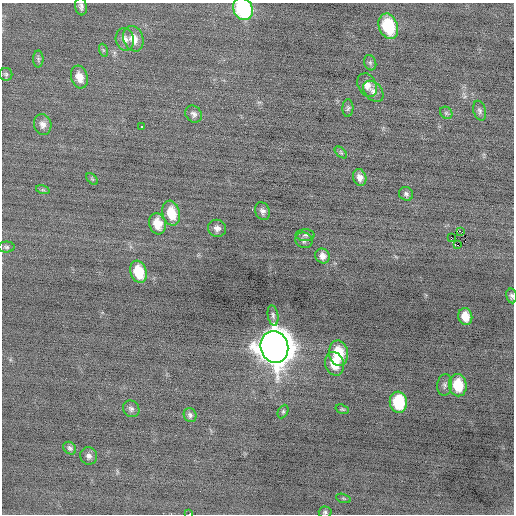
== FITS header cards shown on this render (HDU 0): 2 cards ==
NAXIS1  =                  512 / Axis length
NAXIS2  =                  512 / Axis length

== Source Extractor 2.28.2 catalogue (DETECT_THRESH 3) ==
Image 512 x 512 px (HDU 0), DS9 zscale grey, 1 PNG px = 1 image px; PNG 516 x 516 px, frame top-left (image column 1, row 512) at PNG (2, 3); each listed source drawn as its Kron ellipse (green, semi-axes under 4 px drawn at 4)
Background -0.172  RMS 0.73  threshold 2.18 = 3 sigma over >= 5 px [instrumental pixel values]
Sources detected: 53; all 53 listed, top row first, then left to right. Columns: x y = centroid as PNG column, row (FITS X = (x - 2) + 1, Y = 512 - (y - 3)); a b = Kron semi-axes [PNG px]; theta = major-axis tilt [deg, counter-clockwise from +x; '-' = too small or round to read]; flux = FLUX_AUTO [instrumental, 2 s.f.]
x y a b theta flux
81 6 9 6 -83 160
243 9 12 9 -62 5700
388 26 13 9 -69 2200
125 39 11 9 -78 310
133 39 13 10 -69 580
103 50 6 4 -72 81
38 59 8 5 90 100
370 63 8 6 -69 110
6 74 6 6 - 86
79 77 11 8 -73 520
367 85 12 9 -64 380
373 91 12 8 -48 270
348 108 9 5 88 110
480 111 10 6 -74 150
446 113 7 5 -45 91
194 114 9 7 -47 180
43 125 10 8 -78 280
141 126 3 3 - 920
341 152 7 4 -44 79
360 177 9 6 -73 280
92 179 7 4 -45 59
43 190 7 4 -18 63
406 194 7 6 - 130
262 211 9 7 -64 190
171 213 13 8 -75 1100
157 224 11 8 -74 790
217 228 9 8 - 250
460 231 3 2 - 160
305 235 9 6 0 130
451 237 3 2 - 2300
304 240 9 7 -25 180
458 245 3 2 - 1600
6 247 8 5 -1 100
322 256 7 7 - 290
138 272 11 8 -71 1400
511 296 7 5 -78 120
273 315 10 5 -81 130
465 317 8 7 - 650
274 347 16 14 -75 120000
338 353 13 9 -82 1600
334 364 12 9 -74 960
445 385 11 7 83 170
458 385 11 9 -81 1500
398 402 10 8 -83 2400
131 409 9 7 -47 160
342 409 7 4 -18 73
283 411 7 5 64 79
190 415 7 6 - 140
70 448 7 5 -45 130
89 456 9 8 - 200
343 498 8 3 -19 61
325 512 6 5 - 100
189 514 2 2 - 1200
At the frame edge (FLAGS 8, measured only in part): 4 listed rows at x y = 243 9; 511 296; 325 512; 189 514